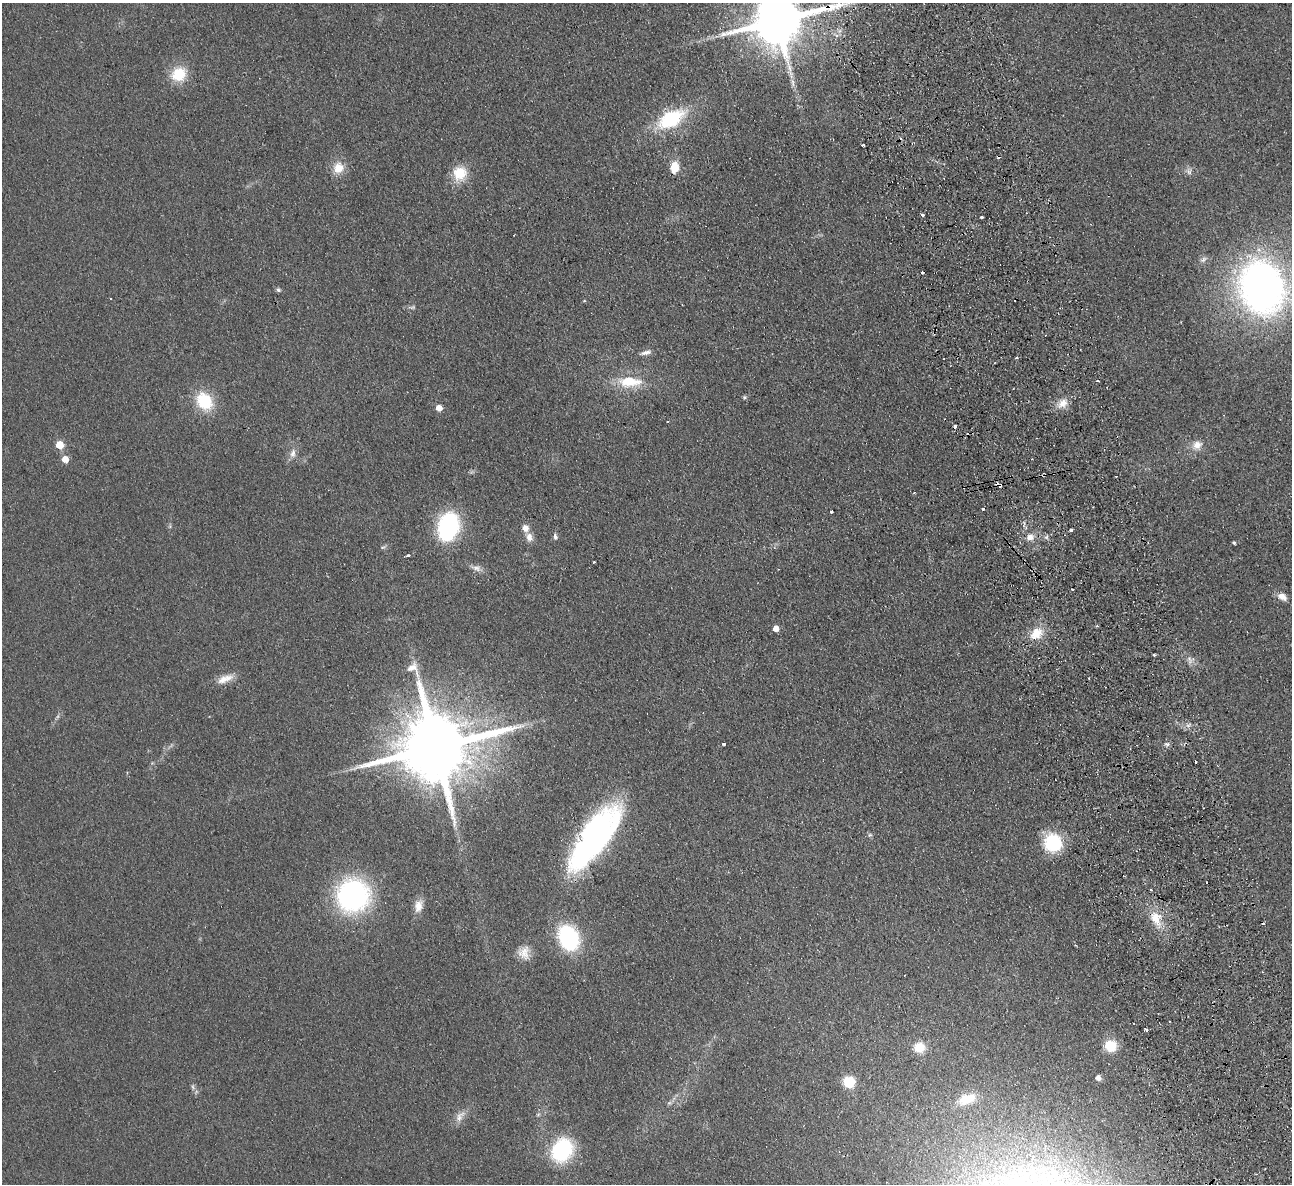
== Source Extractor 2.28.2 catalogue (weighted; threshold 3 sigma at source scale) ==
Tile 6 of 4 x 4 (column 2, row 2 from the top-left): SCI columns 1346-2635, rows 2648-3829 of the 5272 x 5176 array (HDU 1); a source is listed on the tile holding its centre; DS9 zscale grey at full resolution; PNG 1294 x 1186 px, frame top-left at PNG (2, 3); no overlay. Shown black and unused: <1% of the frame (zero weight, under 2 of 3 exposures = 3% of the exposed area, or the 3 px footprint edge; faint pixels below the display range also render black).
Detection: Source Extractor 2.28.2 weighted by HDU 2 'WHT'; one run over the whole footprint, this tile lists its part. Background 0.0624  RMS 0.0095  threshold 0.0429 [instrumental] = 3 sigma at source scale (4.5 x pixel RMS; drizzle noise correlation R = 1.50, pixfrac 1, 0.05/0.05 arcsec/px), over >= 5 px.
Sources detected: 87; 2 inside a brighter object's white glare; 12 cosmic-ray / hot-pixel residue — not listed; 1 inside a brighter listed object's ellipse — not listed separately; the other 72 listed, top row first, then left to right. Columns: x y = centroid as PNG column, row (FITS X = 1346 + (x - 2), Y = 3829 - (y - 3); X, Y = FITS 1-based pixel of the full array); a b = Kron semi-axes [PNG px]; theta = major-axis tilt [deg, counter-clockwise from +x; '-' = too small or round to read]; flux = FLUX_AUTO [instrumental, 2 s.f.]
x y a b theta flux
777 21 16 13 15 6600
178 74 16 14 36 29
793 83 12 4 -89 3.4
671 119 30 15 29 67
863 145 3 3 - 1.3
674 167 12 8 88 15
338 168 15 14 - 14
1189 171 10 8 83 3.7
460 173 16 15 - 24
922 215 3 3 - 3.8
981 217 3 3 - 3.7
1203 259 11 6 35 3.5
1262 287 63 52 -71 390
278 290 7 5 -35 1.9
584 300 5 3 - 0.91
412 307 9 5 7 2
646 352 16 5 16 4.7
1017 358 3 3 - 1.6
1098 381 3 2 - 1.6
629 382 31 13 -2 32
744 397 5 5 - 1.4
204 401 22 17 -57 38
1062 403 16 10 35 9.9
439 408 5 5 - 11
60 445 5 5 - 25
1197 445 14 12 26 9.5
293 453 13 8 83 5.7
65 459 5 5 - 14
999 485 7 4 -23 7.2
983 509 3 3 - 1.9
831 512 3 3 - 1.4
448 527 20 14 75 150
1071 530 3 3 - 9.3
555 536 8 5 -79 2.8
529 537 10 8 -75 6.7
1030 537 9 8 - 6.9
1046 537 6 5 - 2.2
1234 543 3 3 - 1.8
383 547 7 4 35 1.6
407 556 5 3 - 2.9
476 568 14 7 -20 5.1
1282 597 11 7 -29 7.8
1097 626 3 3 - 1.5
776 628 5 4 - 10
1036 633 19 13 48 18
1154 655 3 3 - 2.5
1190 660 10 9 - 5.2
225 679 24 9 21 11
724 744 3 3 - 4.7
1167 744 7 5 8 2.3
435 748 23 16 12 13000
1195 761 3 2 - 1.4
870 835 6 5 - 1.6
591 842 72 26 53 300
1053 843 15 14 - 64
1206 882 2 2 - 0.93
1151 890 3 2 - 2.3
353 896 29 27 58 200
418 906 17 10 79 9.2
1156 918 17 14 -72 18
568 938 22 16 -67 100
524 953 17 15 89 11
1147 1030 3 3 - 3.3
1110 1046 13 12 - 21
919 1047 12 11 - 17
1098 1078 6 5 - 4.4
849 1082 11 10 - 24
193 1087 7 4 -71 1.8
967 1099 24 12 19 21
669 1103 7 5 42 1.9
460 1116 19 9 51 8.4
562 1150 20 16 56 98
Overlapping masked pixels (flux is a lower limit): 2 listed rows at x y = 777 21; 999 485
Isophote crosses this tile's border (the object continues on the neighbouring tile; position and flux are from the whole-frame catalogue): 1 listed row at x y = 777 21